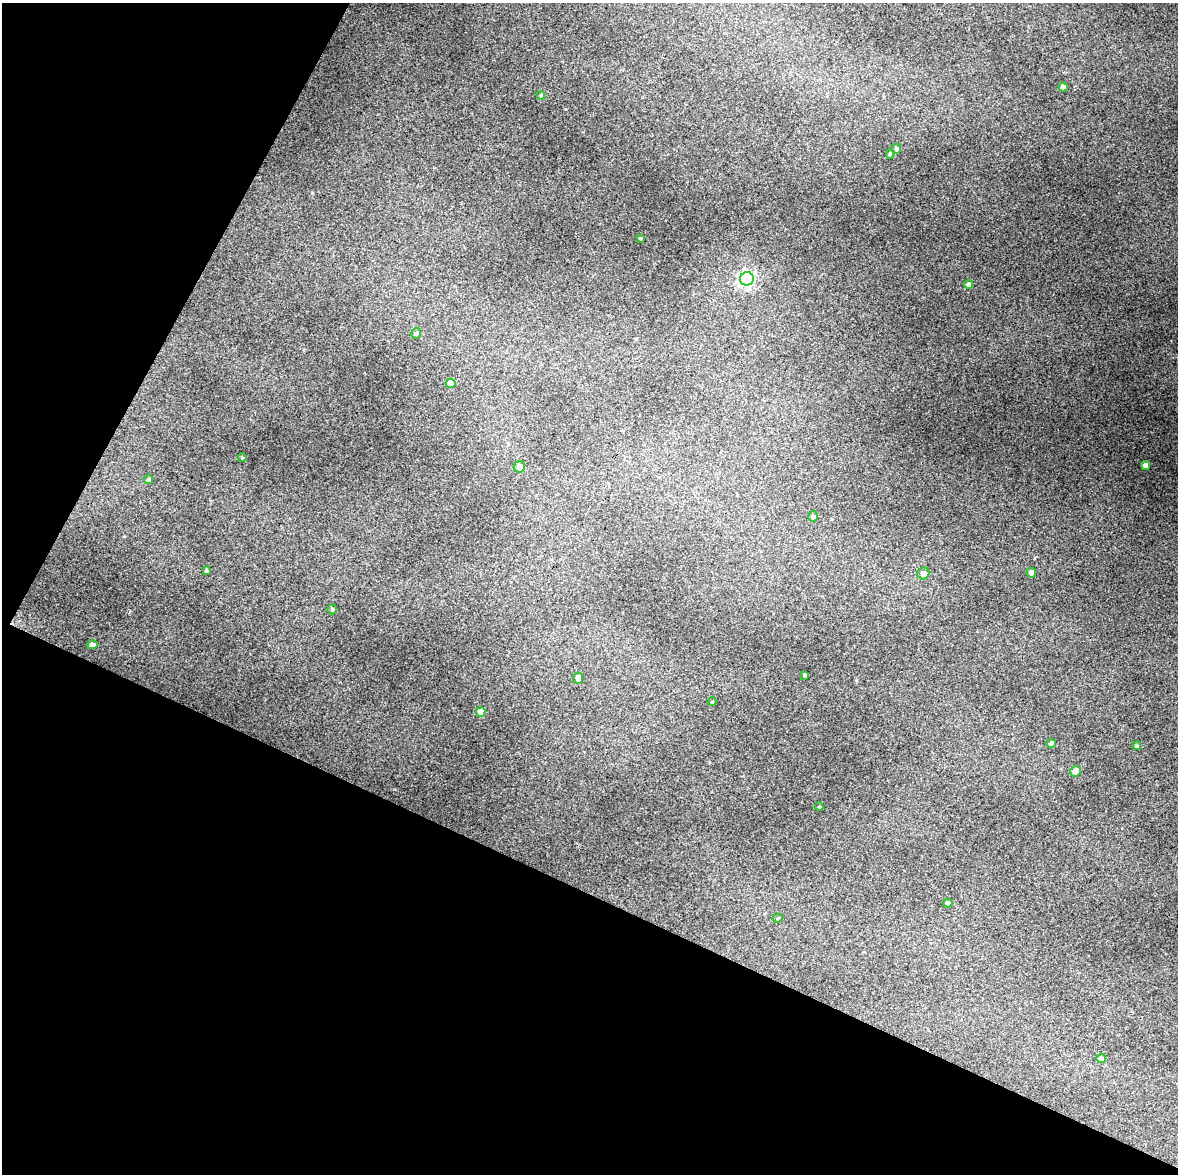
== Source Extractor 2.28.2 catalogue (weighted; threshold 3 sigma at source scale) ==
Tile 5 of 4 x 3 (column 1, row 2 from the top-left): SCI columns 4-1179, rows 1431-2602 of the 4707 x 4001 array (HDU 1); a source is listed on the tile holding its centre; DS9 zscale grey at full resolution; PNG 1180 x 1176 px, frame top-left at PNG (2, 3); each listed source drawn as its Kron ellipse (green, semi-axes under 4 px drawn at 4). Shown black and unused: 32% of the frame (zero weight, under 3 of 4 exposures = <1% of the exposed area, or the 3 px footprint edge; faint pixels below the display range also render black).
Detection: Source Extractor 2.28.2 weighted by HDU 2 'WHT'; one run over the whole footprint, this tile lists its part. Background 0.119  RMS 0.0097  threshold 0.0436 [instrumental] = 3 sigma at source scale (4.5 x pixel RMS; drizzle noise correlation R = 1.50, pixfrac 1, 0.0396/0.0396 arcsec/px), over >= 5 px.
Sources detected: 30; all 30 listed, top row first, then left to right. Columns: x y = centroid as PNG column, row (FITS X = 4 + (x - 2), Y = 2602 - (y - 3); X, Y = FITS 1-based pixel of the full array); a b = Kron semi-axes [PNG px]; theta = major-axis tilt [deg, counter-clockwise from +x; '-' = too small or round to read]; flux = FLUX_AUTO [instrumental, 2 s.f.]
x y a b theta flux
1063 87 4 4 - 4.7
541 95 4 4 - 1.1
896 149 5 4 - 2.1
890 154 4 4 - 1.5
640 239 3 3 - 1.3
747 279 7 6 - 220
969 284 4 4 - 3
416 333 6 4 73 1.8
451 383 5 5 - 12
242 458 4 3 - 0.77
1146 465 4 4 - 4.9
519 467 6 5 - 3.7
149 479 4 4 - 1.6
813 516 5 5 - 1.9
207 571 4 3 - 1.3
923 573 6 6 - 4.9
1031 573 5 4 - 4
332 609 5 4 - 1.6
92 645 5 4 - 3.6
805 675 3 3 - 1.5
578 678 5 5 - 3.9
712 702 4 4 - 0.93
481 712 5 4 - 12
1051 744 4 4 - 2.3
1137 746 4 3 - 1.2
1076 771 5 5 - 5.8
819 807 4 4 - 0.9
948 903 4 4 - 2.3
778 918 5 4 - 1.1
1101 1058 5 4 - 3.3
Unlisted compact peaks at least as high as the median listed source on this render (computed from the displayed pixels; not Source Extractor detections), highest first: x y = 312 193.